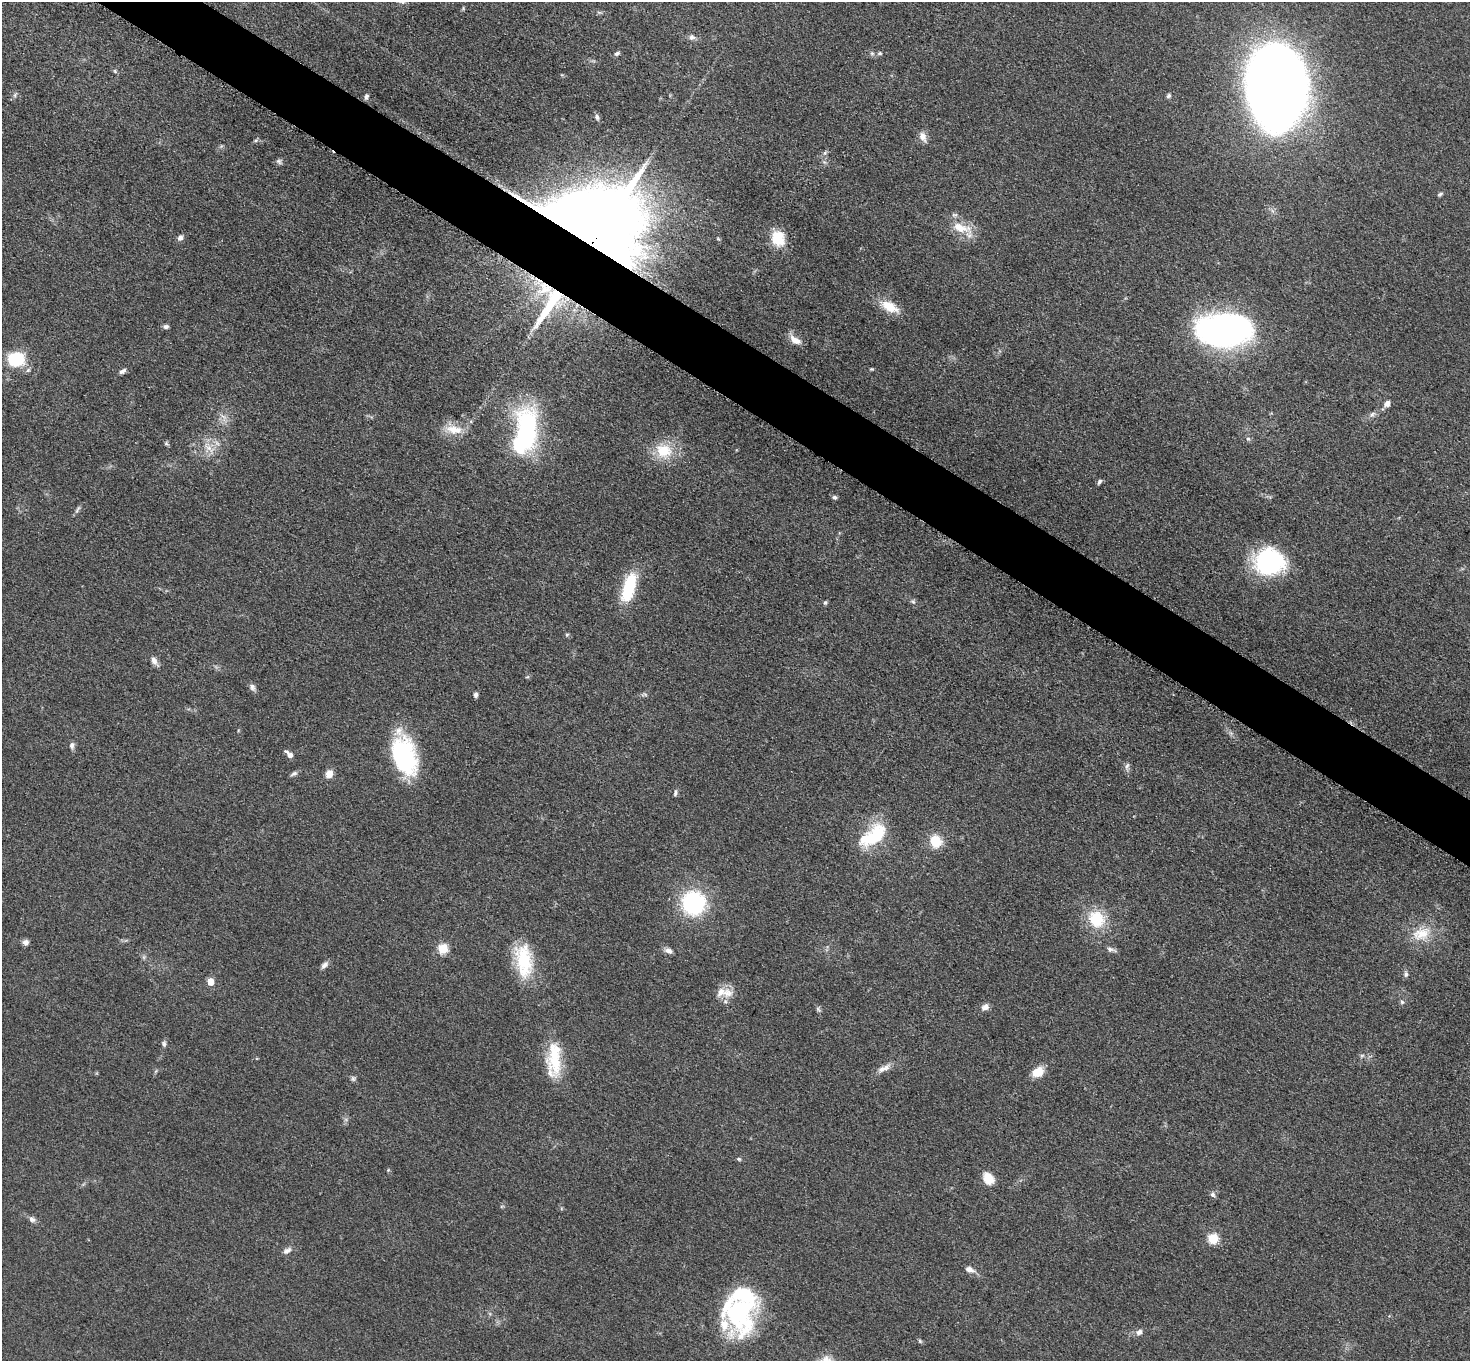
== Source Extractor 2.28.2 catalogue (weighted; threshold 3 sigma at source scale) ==
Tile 11 of 4 x 4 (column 3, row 3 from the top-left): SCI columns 2949-4416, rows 1520-2878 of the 5892 x 5896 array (HDU 1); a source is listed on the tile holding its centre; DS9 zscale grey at full resolution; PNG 1472 x 1363 px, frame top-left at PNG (2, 2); no overlay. Shown black and unused: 4% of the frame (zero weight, under 3 of 5 exposures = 1% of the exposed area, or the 3 px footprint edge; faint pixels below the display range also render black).
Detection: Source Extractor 2.28.2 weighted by HDU 2 'WHT'; one run over the whole footprint, this tile lists its part. Background 0.0484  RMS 0.0054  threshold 0.0241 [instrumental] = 3 sigma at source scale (4.5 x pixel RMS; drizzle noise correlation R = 1.50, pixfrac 1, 0.05/0.05 arcsec/px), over >= 5 px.
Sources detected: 96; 1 inside a brighter object's white glare — not listed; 5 inside a brighter listed object's ellipse — not listed separately; the other 90 listed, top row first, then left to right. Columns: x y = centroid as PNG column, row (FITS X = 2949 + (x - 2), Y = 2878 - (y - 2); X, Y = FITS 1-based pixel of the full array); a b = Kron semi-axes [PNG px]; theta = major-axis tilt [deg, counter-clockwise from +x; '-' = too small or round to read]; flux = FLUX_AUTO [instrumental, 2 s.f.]
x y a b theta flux
692 37 8 8 - 2
617 53 7 5 27 1.1
872 53 6 5 - 1.1
880 53 7 5 0 1
115 71 6 3 -72 0.69
1277 87 62 38 -86 870
366 96 7 5 69 1.3
1168 96 6 5 - 1.1
597 117 8 5 -74 1.5
923 137 12 8 -70 3.7
256 140 7 4 31 0.87
825 153 6 5 - 0.99
279 161 8 6 -46 1.3
1440 194 8 4 26 0.9
961 228 31 12 -14 11
594 233 52 50 90 2900
180 238 8 6 57 1.8
778 238 19 17 -69 13
544 289 21 14 43 14
550 304 54 10 56 34
890 307 26 12 -29 11
165 327 7 5 1 1.4
1224 330 39 25 4 240
795 340 17 8 -33 4.8
16 359 17 14 5 23
871 369 4 4 - 0.61
123 371 9 5 33 1.7
1387 404 8 7 - 2.7
1372 414 10 6 44 1.8
223 417 9 3 -45 1.6
454 430 25 12 -9 9.4
526 430 49 22 87 83
1248 439 6 5 - 0.99
166 443 6 5 - 0.84
209 448 19 6 -40 4.1
664 451 24 21 -18 16
1099 482 7 4 58 1.3
835 497 6 5 - 1.1
77 509 14 4 56 1.3
1269 561 31 27 -1 62
629 587 34 13 74 27
913 602 7 4 -2 0.93
825 603 6 5 - 0.85
567 635 5 4 - 0.83
154 661 13 7 -64 2.8
527 677 6 4 17 0.61
252 687 10 7 -72 1.9
475 695 6 5 - 1.6
72 745 9 6 85 1.8
289 754 11 5 -45 2.9
404 756 42 23 -75 61
1127 766 11 5 71 1.7
294 774 10 5 29 1.4
329 774 9 7 73 4.8
675 793 9 4 81 1.2
873 836 37 19 38 29
935 841 10 9 - 17
693 903 25 24 - 51
1096 919 22 20 -47 19
1421 934 28 18 17 14
25 942 7 7 - 2.3
443 949 5 5 - 30
1110 949 9 7 -16 1.8
669 951 10 6 -25 2.4
144 957 7 4 72 0.92
524 961 44 20 -83 28
324 965 11 6 42 2.2
1406 974 8 6 -89 1.4
210 982 5 5 - 8.9
727 993 16 13 -22 6.4
1402 1002 6 6 - 1
985 1007 9 7 30 2.8
818 1009 9 4 -55 1.1
164 1044 8 6 -82 1.3
1362 1055 6 4 18 0.86
555 1058 45 17 -90 23
883 1068 21 7 24 4.1
1038 1072 13 10 35 8.3
353 1078 8 6 -74 1.2
739 1159 6 5 - 0.87
388 1170 4 4 - 0.56
988 1178 15 11 -55 7
1213 1194 8 6 -39 1.4
32 1219 9 7 -41 1.9
1213 1239 6 5 - 32
287 1251 11 6 29 2.4
969 1269 11 6 -20 3.1
740 1311 47 30 -87 77
1139 1332 9 7 38 2.2
920 1341 7 4 -46 0.79
Overlapping masked pixels (flux is a lower limit): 3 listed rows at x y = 594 233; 544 289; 550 304